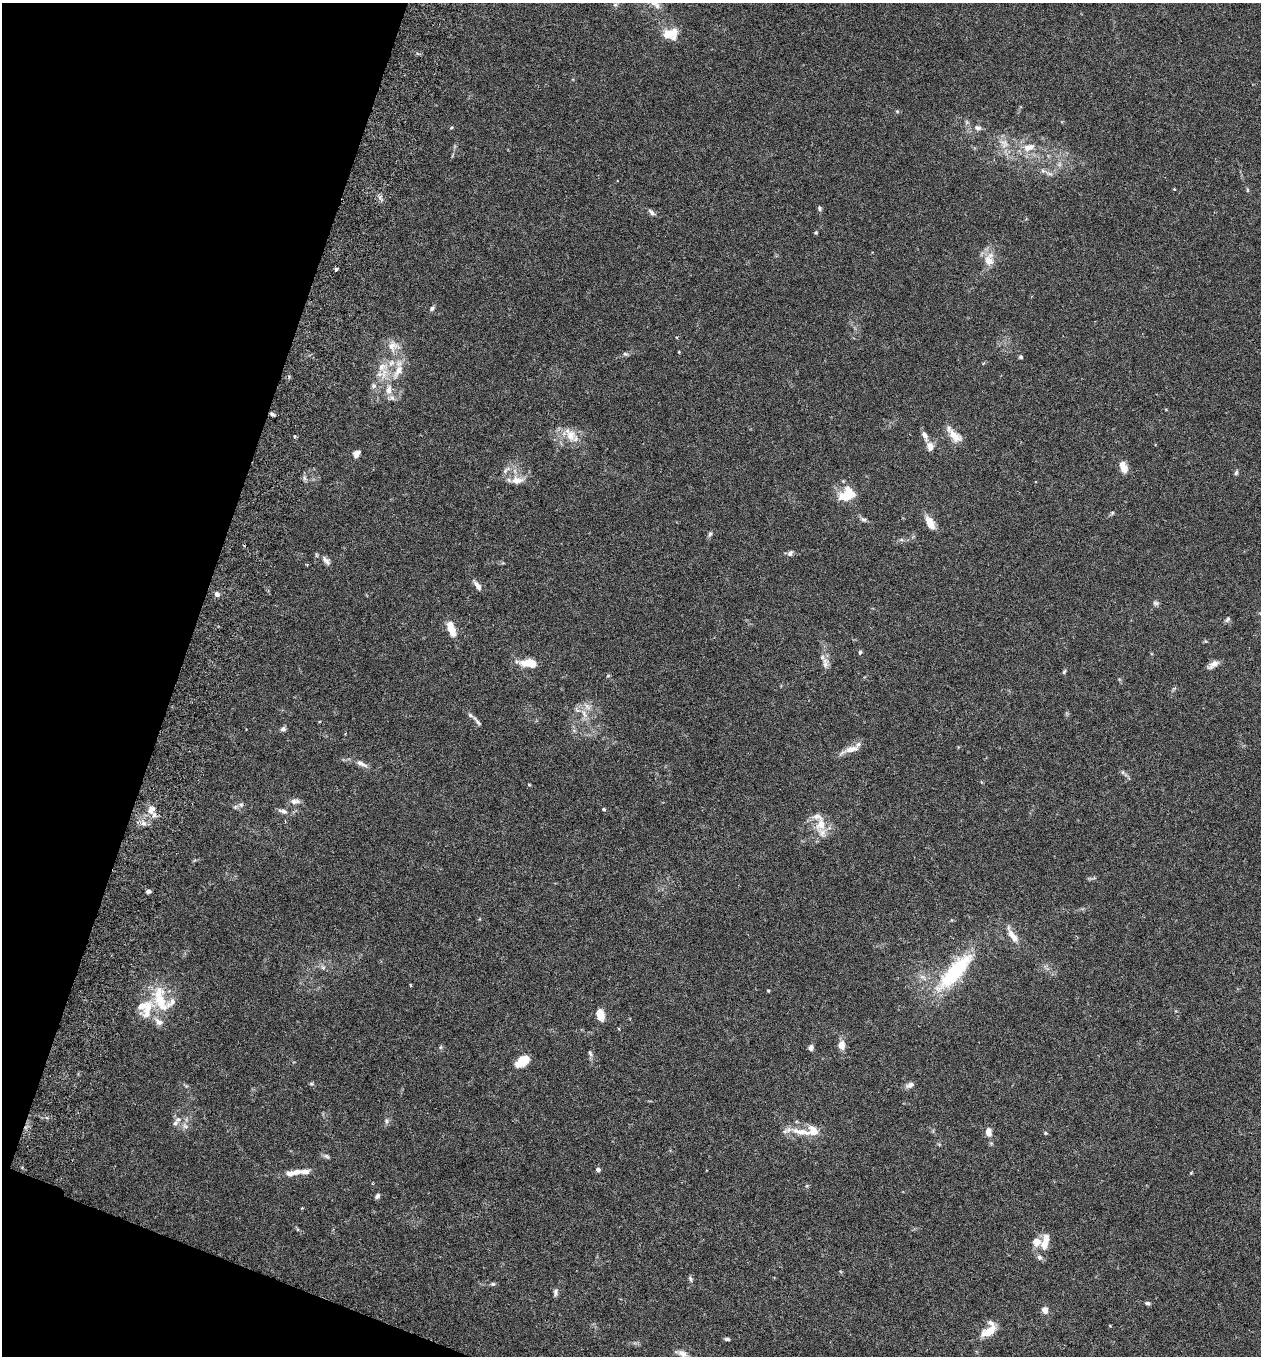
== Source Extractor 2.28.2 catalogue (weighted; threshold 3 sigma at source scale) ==
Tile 9 of 4 x 4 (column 1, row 3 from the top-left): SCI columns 191-1449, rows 1382-2735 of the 5545 x 5468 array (HDU 1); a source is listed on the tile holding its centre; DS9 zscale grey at full resolution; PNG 1263 x 1358 px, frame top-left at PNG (2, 3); no overlay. Shown black and unused: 17% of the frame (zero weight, under 3 of 6 exposures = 3% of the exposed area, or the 3 px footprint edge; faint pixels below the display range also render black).
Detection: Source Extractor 2.28.2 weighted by HDU 2 'WHT'; one run over the whole footprint, this tile lists its part. Background 0.0167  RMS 0.0019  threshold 0.00797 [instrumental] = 3 sigma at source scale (4.09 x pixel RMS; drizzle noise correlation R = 1.36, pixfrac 0.8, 0.05/0.05 arcsec/px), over >= 5 px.
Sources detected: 115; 1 inside a brighter object's white glare — not listed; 17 inside a brighter listed object's ellipse — not listed separately; the other 97 listed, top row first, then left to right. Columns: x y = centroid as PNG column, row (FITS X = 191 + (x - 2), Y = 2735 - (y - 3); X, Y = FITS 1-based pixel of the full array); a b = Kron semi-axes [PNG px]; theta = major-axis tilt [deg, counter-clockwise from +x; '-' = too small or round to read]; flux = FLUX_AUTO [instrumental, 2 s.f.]
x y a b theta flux
615 5 6 5 - 0.37
667 34 14 13 - 2.5
978 128 9 6 -16 0.67
1004 143 14 11 -54 1.8
1028 147 17 10 18 2.1
1043 171 7 4 -19 0.39
1247 190 6 4 90 0.21
819 208 6 5 - 0.37
651 212 9 5 -46 0.61
816 232 4 4 - 0.23
989 260 19 12 82 2.5
336 269 3 3 - 0.5
432 309 7 5 85 0.38
392 346 15 13 10 2
679 352 3 2 - 0.15
625 354 8 4 -9 0.33
1021 357 5 5 - 0.28
382 367 14 10 31 2.1
398 371 24 9 63 2.7
373 386 7 6 - 0.51
272 414 6 4 -22 0.35
570 436 16 13 -69 2.7
925 436 11 6 -67 1
955 436 22 10 -45 2.2
294 437 4 3 - 0.25
930 446 10 8 -76 1.3
356 453 8 7 - 0.98
1123 467 13 8 -69 1.8
506 470 14 5 43 0.71
1236 473 7 5 73 0.32
517 480 18 10 4 1.9
851 494 22 11 -47 2.7
1112 513 5 5 - 0.24
864 520 8 5 -32 0.47
930 522 17 8 -62 2.2
710 534 7 5 72 0.38
790 553 9 6 48 0.54
326 561 15 6 -47 0.87
478 586 13 6 -54 0.95
217 594 7 6 - 0.58
1156 603 9 5 -2 0.41
1227 619 9 4 38 0.37
451 629 18 7 -70 2.9
860 652 4 4 - 0.4
529 663 18 8 -6 3.7
825 664 13 8 67 0.93
1213 664 15 6 35 1.1
1064 672 7 4 63 0.26
584 714 14 5 -66 1.1
477 721 18 4 -51 0.65
283 729 6 6 - 0.49
851 749 27 7 19 1.8
361 764 18 6 -26 1.1
1123 772 6 5 - 0.36
295 801 14 7 1 0.85
241 805 6 6 - 0.42
235 807 6 5 - 0.34
604 809 4 3 - 0.22
151 810 13 9 51 1.5
283 811 12 6 -17 0.81
143 823 6 6 - 0.65
821 824 20 13 68 2.8
148 891 5 4 - 0.53
1013 936 25 8 -56 2.1
323 968 6 5 - 0.39
955 972 54 16 48 15
410 985 4 3 - 0.16
768 991 3 3 - 0.18
160 999 41 17 -73 6.9
142 1006 19 12 69 2.4
600 1014 11 7 -75 2.7
841 1045 11 8 89 1.4
811 1048 6 5 - 0.64
590 1053 8 5 -72 0.41
522 1061 14 9 35 3.5
311 1084 6 4 -1 0.24
910 1085 11 7 25 0.79
178 1119 11 7 37 0.79
386 1121 7 4 90 0.36
185 1126 8 5 -45 0.49
801 1132 33 7 -11 3
989 1132 11 7 -79 1.3
1045 1133 4 4 - 0.2
326 1156 9 5 -11 0.43
598 1169 5 4 - 0.52
297 1172 14 7 14 1.3
1191 1173 4 4 - 0.16
377 1196 6 5 - 0.46
1045 1241 25 9 74 2.4
690 1279 8 5 -68 0.37
493 1284 6 5 - 0.32
556 1292 10 6 87 0.52
1147 1303 6 4 -2 0.37
1045 1310 9 8 - 0.97
989 1331 19 9 32 3
727 1339 7 4 -8 0.33
682 1354 12 8 -27 0.98
Overlapping masked pixels (flux is a lower limit): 1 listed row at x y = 272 414